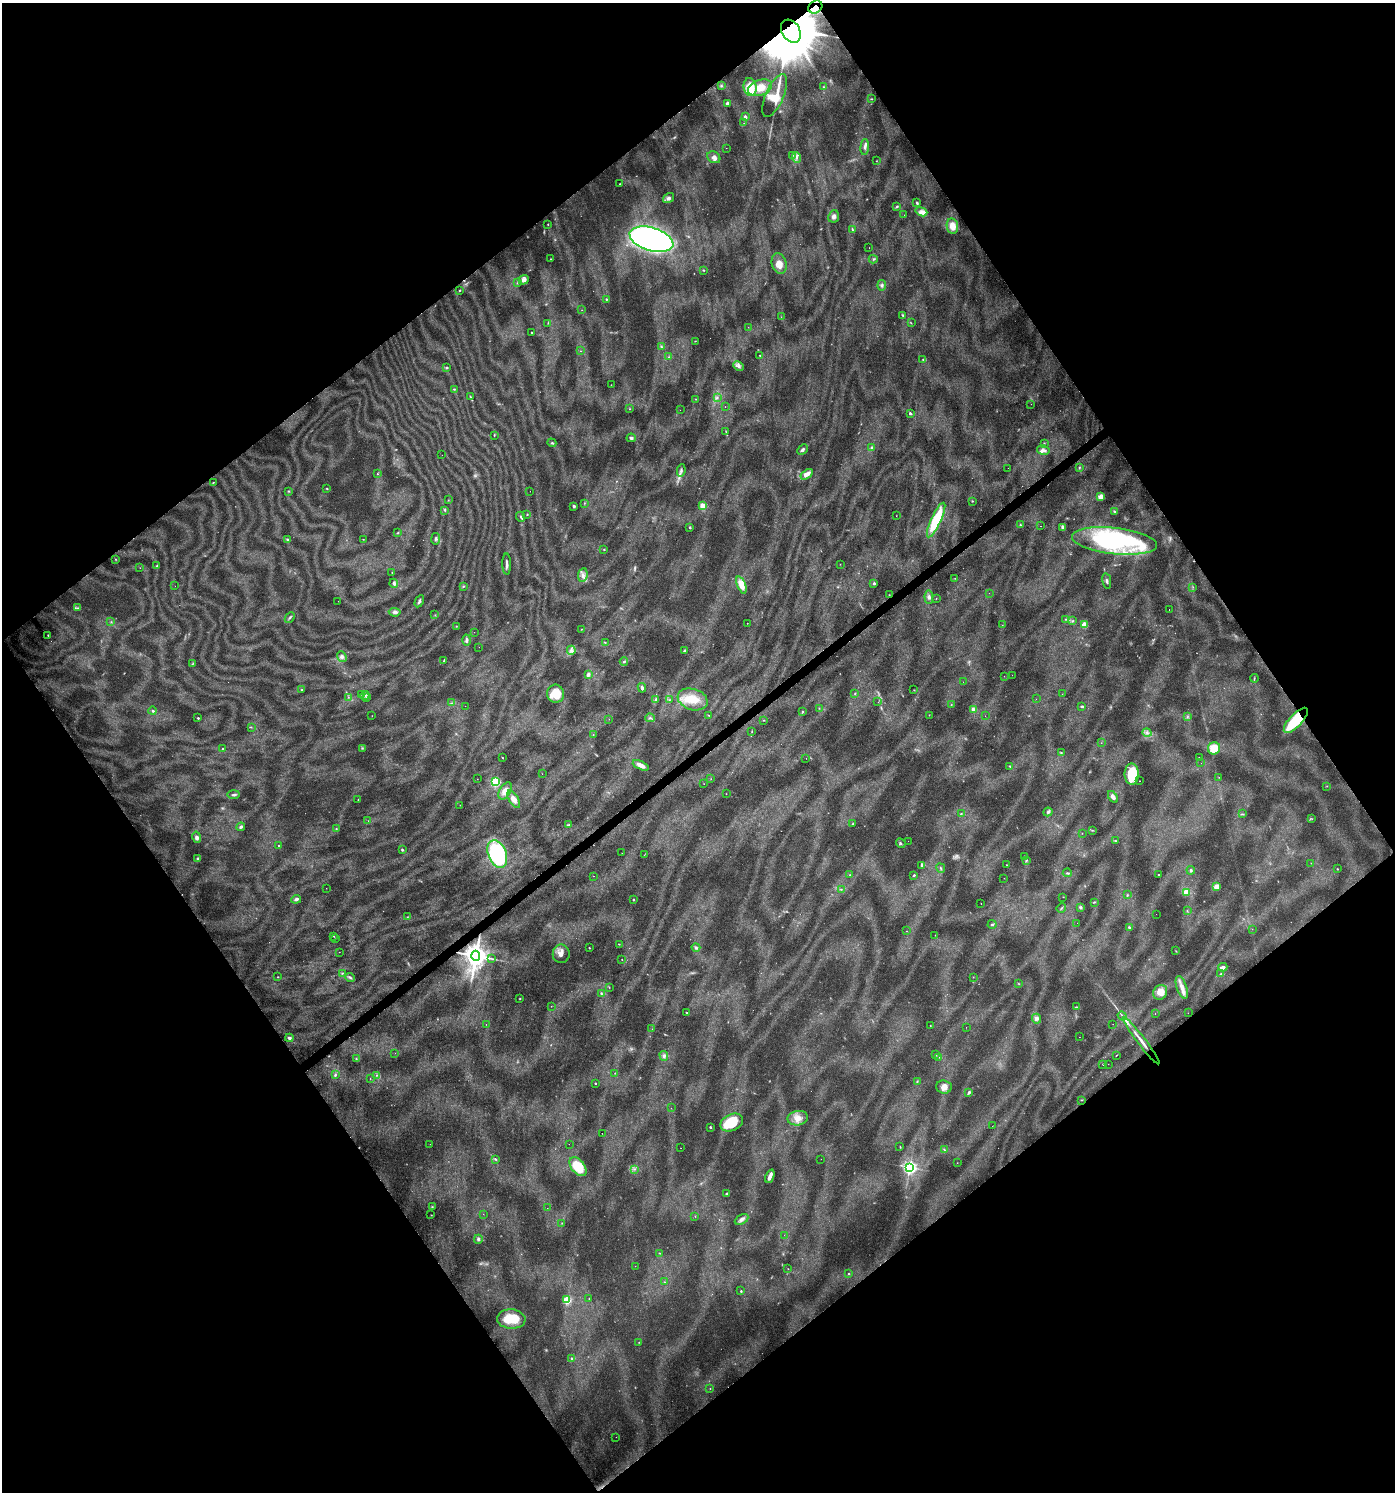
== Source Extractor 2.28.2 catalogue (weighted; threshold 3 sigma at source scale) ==
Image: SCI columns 131-5702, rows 4-5960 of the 5896 x 5961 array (HDU 1 of 3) = the unmasked area's bounding box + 8 px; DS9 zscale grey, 4 x 4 block average (1 PNG px = mean of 4 x 4 image px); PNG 1397 x 1494 px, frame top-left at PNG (2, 3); each listed source drawn as its Kron ellipse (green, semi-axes under 4 px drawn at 4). Shown black and unused: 50% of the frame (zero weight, under 3 of 6 exposures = <1% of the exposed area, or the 3 px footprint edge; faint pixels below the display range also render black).
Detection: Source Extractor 2.28.2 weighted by HDU 2 'WHT'. Background 0.0224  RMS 0.0023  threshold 0.00929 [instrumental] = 3 sigma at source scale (4.09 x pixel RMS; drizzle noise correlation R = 1.36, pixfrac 0.8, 0.0396/0.0396 arcsec/px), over >= 5 px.
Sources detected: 447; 47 too faint to see at this stretch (4 x 4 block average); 2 inside a brighter object's white glare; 7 cosmic-ray / hot-pixel residue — neither listed nor drawn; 4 coinciding with a brighter row at this scale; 18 inside a brighter listed object's ellipse — not listed separately; the other 369 listed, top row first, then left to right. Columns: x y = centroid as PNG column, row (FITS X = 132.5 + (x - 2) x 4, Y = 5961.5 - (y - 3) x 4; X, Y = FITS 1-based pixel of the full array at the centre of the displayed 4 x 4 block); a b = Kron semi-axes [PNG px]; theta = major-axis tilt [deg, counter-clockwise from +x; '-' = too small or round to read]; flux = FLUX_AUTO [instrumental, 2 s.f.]
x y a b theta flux
815 7 7 6 - 9.7
791 31 12 9 -58 23000
721 86 4 3 - 1.9
750 87 9 6 -82 33
824 87 3 2 - 1
760 88 12 7 18 19
775 95 23 9 67 40
871 99 3 2 - 0.89
727 103 4 3 - 2.7
745 117 3 2 - 5.8
744 123 2 2 - 0.31
865 147 8 3 86 4.9
726 148 2 2 - 0.45
792 155 2 2 - 0.53
714 157 7 5 -31 6.5
796 157 5 3 - 4.5
876 161 2 2 - 0.58
620 184 2 2 - 0.98
669 198 6 4 34 3.9
917 203 3 2 - 2.2
897 206 4 2 - 1.7
921 212 6 3 -20 5.1
904 215 2 2 - 0.22
834 216 6 5 - 5.5
548 224 2 2 - 0.81
952 226 8 5 -80 15
852 230 3 2 - 1.4
652 239 23 11 -17 700
869 248 2 2 - 0.44
551 259 3 2 - 0.76
873 259 4 3 - 2
779 263 11 7 -75 12
703 270 3 2 - 0.84
524 280 5 4 - 7.2
518 283 3 2 - 1.6
882 285 5 3 - 3.2
460 290 2 2 - 1
606 299 3 2 - 1.3
582 310 2 2 - 0.33
903 316 4 2 - 1.7
781 317 2 2 - 0.39
548 323 2 2 - 0.89
911 323 2 2 - 0.83
748 327 2 2 - 0.35
532 332 2 2 - 0.92
695 341 3 2 - 0.8
661 347 4 2 - 1.7
581 351 2 2 - 0.5
760 355 2 2 - 0.79
669 357 3 2 - 0.83
923 359 2 2 - 0.85
738 366 6 4 -27 4.5
447 367 3 2 - 1.9
611 385 2 2 - 0.46
454 389 3 2 - 0.98
470 397 3 2 - 1.4
717 398 4 2 - 2
696 399 2 2 - 0.59
1031 404 2 2 - 0.22
725 407 2 2 - 0.5
630 409 2 2 - 0.82
680 410 2 2 - 0.17
910 413 3 2 - 2.9
726 432 2 2 - 0.65
494 435 3 2 - 1
631 438 4 3 - 3
552 443 4 3 - 1.7
1044 443 2 2 - 0.81
872 447 4 3 - 2.2
802 450 6 3 45 3.3
1043 450 6 4 -12 6.1
442 455 2 2 - 0.14
1079 467 3 2 - 1.3
1008 468 2 2 - 0.34
681 470 6 3 80 3.3
377 474 2 2 - 0.85
807 474 7 4 35 9.6
213 482 3 2 - 0.86
327 488 3 2 - 1
288 491 3 2 - 1.2
530 491 2 2 - 0.21
1101 497 4 3 - 9.8
448 500 2 2 - 0.41
972 501 2 2 - 0.98
584 503 3 2 - 0.85
574 506 3 2 - 2.8
703 506 2 2 - 50
445 510 3 2 - 1.6
1114 511 4 2 - 1.4
527 514 2 2 - 1.1
896 516 2 2 - 0.41
521 517 5 2 - 2.3
936 520 19 5 65 69
1020 525 2 2 - 1.4
1040 526 2 2 - 1.1
690 527 2 2 - 1.7
1063 527 4 3 - 3.9
397 533 3 2 - 0.95
287 539 3 2 - 1.5
363 539 2 2 - 0.62
436 539 6 3 80 3
1115 541 43 13 -6 210
604 550 3 2 - 0.93
115 559 2 2 - 0.8
507 564 10 2 -89 4.9
840 564 2 2 - 0.35
157 566 4 2 - 1.7
140 568 2 2 - 0.36
392 572 2 2 - 0.49
583 575 7 4 82 6.3
955 578 2 2 - 0.55
1107 581 8 2 -80 2.8
394 583 4 3 - 3.9
874 583 2 2 - 5.1
741 585 9 4 -69 20
175 586 2 2 - 0.18
463 586 3 2 - 1.4
1193 587 2 2 - 0.68
989 593 2 2 - 0.19
889 595 2 2 - 0.72
929 597 7 4 -86 4.8
936 598 2 2 - 0.45
338 601 2 2 - 0.25
419 601 6 3 60 2.9
77 608 3 2 - 1.6
1169 609 2 2 - 0.55
395 612 6 4 -6 4.6
435 615 2 2 - 0.48
290 617 6 2 48 2.2
1066 619 2 2 - 1
1072 621 3 2 - 1.3
111 622 2 2 - 0.81
747 623 2 2 - 0.78
1002 625 2 2 - 0.39
1084 625 2 2 - 50
456 626 2 2 - 0.57
581 629 2 2 - 0.59
474 632 2 2 - 0.21
48 635 2 2 - 0.97
467 640 5 3 - 4
605 642 2 2 - 0.78
479 647 2 2 - 0.21
571 650 4 4 - 4.5
685 651 4 2 - 2.7
342 657 5 4 - 4.1
444 660 3 2 - 1.5
624 662 4 2 - 1.9
193 663 3 2 - 1
588 675 4 3 - 5
1012 675 2 2 - 0.2
1004 676 2 2 - 0.23
1254 678 4 2 - 1.2
963 682 2 2 - 0.21
642 688 5 3 - 3.4
302 690 2 2 - 0.85
914 690 2 2 - 0.71
855 693 3 2 - 1
362 694 3 2 - 1
556 694 9 8 - 30
1062 694 2 2 - 0.23
365 695 5 3 - 2.4
348 697 2 2 - 0.55
366 697 3 3 - 1.8
656 699 3 2 - 2.5
693 699 15 10 -18 30
1036 699 2 2 - 0.24
670 700 2 2 - 0.45
878 702 2 2 - 0.21
451 703 2 2 - 0.95
951 704 2 2 - 0.79
465 706 2 2 - 0.18
1082 706 3 2 - 2.4
819 708 2 2 - 0.74
973 709 4 3 - 4.9
153 711 4 3 - 2.2
803 711 3 2 - 0.95
709 715 2 2 - 0.56
929 715 2 2 - 0.55
372 716 2 2 - 0.38
985 716 2 2 - 0.28
1187 717 3 2 - 1.4
198 718 2 2 - 1.5
650 718 5 3 - 2.5
609 719 2 2 - 0.31
764 720 2 2 - 0.72
1296 720 16 6 47 79
251 727 2 2 - 0.86
752 732 3 2 - 0.6
1147 732 4 3 - 3.2
593 735 2 2 - 0.56
1101 743 2 2 - 0.41
363 748 2 2 - 0.56
1214 748 6 6 - 35
223 749 3 2 - 0.96
1061 753 3 2 - 1
502 757 2 2 - 0.8
806 758 2 2 - 0.27
1200 758 4 2 - 0.87
1201 763 2 2 - 0.14
641 765 9 3 -25 9.7
1010 766 3 2 - 1.3
542 774 2 2 - 0.27
1132 774 10 7 -89 43
1219 777 2 2 - 0.36
477 779 2 2 - 0.33
711 779 2 2 - 0.46
1140 781 2 2 - 0.44
496 782 2 2 - 140
704 784 2 2 - 0.38
1327 786 2 2 - 0.49
505 791 9 5 60 13
726 794 2 2 - 0.53
234 795 6 3 5 2.6
1113 797 6 4 -58 7.9
514 799 10 4 -59 11
358 800 2 2 - 0.85
460 805 2 2 - 0.38
1048 812 4 4 - 2.5
961 813 2 2 - 0.5
1243 814 2 2 - 0.83
1312 819 2 2 - 0.62
368 821 2 2 - 0.42
853 824 3 2 - 1.3
568 825 3 3 - 1.8
241 827 4 2 - 2.6
336 829 2 2 - 0.95
1092 830 2 2 - 0.88
1082 833 2 2 - 0.36
197 837 6 4 -77 4
908 841 2 2 - 0.19
1116 841 2 2 - 0.74
901 843 5 3 - 2.3
279 846 2 2 - 2
402 850 3 2 - 1.4
622 853 2 2 - 0.21
497 854 14 9 -68 170
644 855 2 2 - 0.26
1024 856 3 2 - 0.86
198 858 3 3 - 2.3
1026 860 3 2 - 1.5
1311 863 2 2 - 0.38
922 865 3 3 - 4.4
1006 865 2 2 - 0.5
941 868 5 2 - 1.7
1337 869 3 2 - 0.73
1191 870 4 3 - 2.5
1067 873 4 2 - 2.1
850 875 2 2 - 0.54
914 875 2 2 - 1.8
1158 875 2 2 - 0.83
594 876 2 2 - 0.72
1004 878 2 2 - 0.45
1216 887 4 4 - 8.9
326 888 2 2 - 0.27
841 889 2 2 - 0.74
1186 892 2 2 - 47
1127 895 3 2 - 1.3
1063 897 2 2 - 0.38
296 899 5 3 - 3.7
633 900 2 2 - 1.2
1094 902 3 2 - 1.1
981 904 2 2 - 0.36
1080 907 4 3 - 2.6
1061 908 5 2 - 1.4
1187 910 2 2 - 0.94
1156 914 2 2 - 0.17
407 917 2 2 - 0.81
1077 923 2 2 - 0.17
992 924 4 2 - 2
1129 928 4 2 - 1.8
1252 929 2 2 - 0.32
906 931 2 2 - 0.51
935 935 2 2 - 0.34
334 936 3 2 - 0.84
335 939 2 2 - 0.18
619 944 2 2 - 0.62
589 948 2 2 - 0.95
696 948 4 3 - 2.4
1176 951 2 2 - 0.49
339 952 2 2 - 5
561 954 9 8 - 11
476 956 5 4 - 2000
492 959 2 2 - 0.48
622 959 2 2 - 0.59
1223 967 4 3 - 7.1
342 973 3 2 - 1.3
1221 974 3 2 - 1.3
278 977 2 2 - 0.58
350 977 5 3 - 3.2
973 977 2 2 - 0.5
1019 984 2 2 - 0.69
609 987 2 2 - 0.69
1182 987 12 5 -71 12
1160 992 8 6 52 16
601 993 4 2 - 2
520 999 2 2 - 0.97
551 1006 2 2 - 0.41
1076 1007 3 2 - 1.1
687 1013 3 2 - 1
1188 1013 2 2 - 0.32
1155 1014 2 2 - 0.4
1122 1016 5 2 - 1.8
1037 1019 5 4 - 3.9
486 1024 2 2 - 0.44
1113 1024 2 2 - 0.26
930 1026 2 2 - 0.63
966 1027 2 2 - 0.25
652 1029 2 2 - 0.26
1079 1037 2 2 - 0.27
289 1038 4 3 - 3.1
1141 1041 29 3 -53 16
395 1053 2 2 - 0.3
936 1055 2 2 - 0.63
1116 1055 3 2 - 0.68
664 1056 5 4 - 4.6
939 1057 2 2 - 0.94
356 1058 3 2 - 0.75
1103 1064 2 2 - 0.72
1108 1064 2 2 - 0.25
615 1073 2 2 - 0.46
335 1075 4 3 - 2.2
376 1075 2 2 - 0.62
370 1079 2 2 - 0.46
917 1081 4 2 - 1.3
595 1083 2 2 - 1.9
944 1087 8 6 -4 9.5
969 1092 3 2 - 3.2
1082 1100 2 2 - 0.66
671 1108 2 2 - 0.21
798 1118 10 7 11 13
732 1123 11 8 25 49
992 1126 2 2 - 0.26
710 1127 2 2 - 3.7
602 1133 2 2 - 0.37
430 1144 2 2 - 0.5
569 1144 2 2 - 0.18
900 1147 3 2 - 0.65
681 1148 2 2 - 0.36
944 1150 3 2 - 0.85
495 1159 4 2 - 2
821 1159 2 2 - 0.28
957 1163 2 2 - 0.31
578 1167 11 6 -53 39
910 1167 3 3 - 300
634 1169 3 2 - 0.8
770 1176 7 2 67 8.5
727 1194 3 2 - 3.4
432 1207 3 2 - 0.92
547 1208 2 2 - 0.34
483 1214 2 2 - 0.27
431 1215 2 2 - 0.45
695 1216 2 2 - 0.49
742 1219 7 4 28 5.7
562 1223 2 2 - 0.74
784 1235 2 2 - 0.26
478 1239 4 3 - 3.2
660 1253 3 2 - 0.56
635 1266 2 2 - 0.2
788 1269 2 2 - 0.42
849 1274 2 2 - 2.5
664 1282 3 2 - 0.72
741 1291 2 2 - 1.1
589 1299 2 2 - 0.43
567 1300 2 2 - 66
511 1319 14 9 -4 35
639 1342 2 2 - 0.6
572 1359 3 2 - 1.5
710 1389 2 2 - 0.71
616 1437 2 2 - 0.29
Overlapping masked pixels (flux is a lower limit): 4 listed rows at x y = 815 7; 791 31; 1296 720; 476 956
Diffuse or blended objects may show on this block-average render without a row.